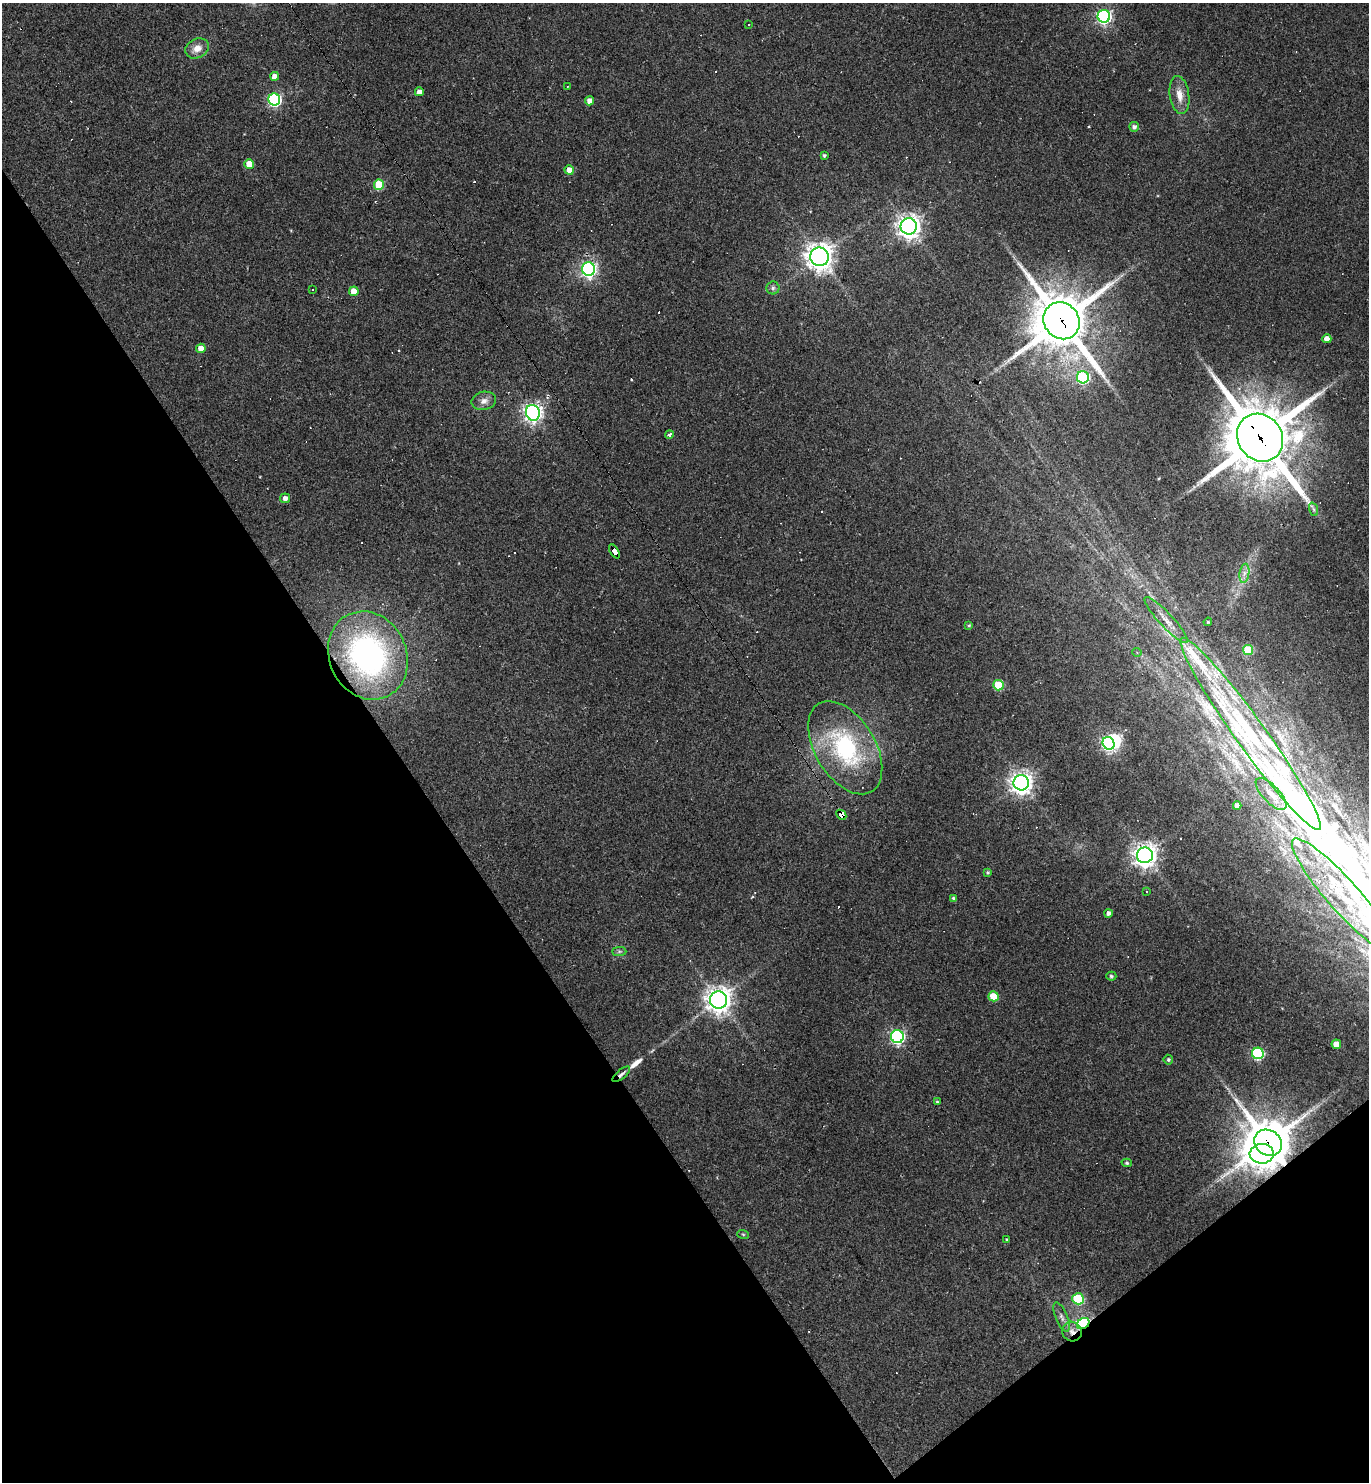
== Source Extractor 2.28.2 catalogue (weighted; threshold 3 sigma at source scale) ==
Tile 14 of 4 x 4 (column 2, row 4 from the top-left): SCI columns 1661-3027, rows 1-1480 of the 5916 x 5921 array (HDU 1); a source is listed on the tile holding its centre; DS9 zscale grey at full resolution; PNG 1371 x 1484 px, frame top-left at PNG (2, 3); each listed source drawn as its Kron ellipse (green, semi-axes under 4 px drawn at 4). Shown black and unused: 34% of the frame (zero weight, under 2 of 3 exposures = <1% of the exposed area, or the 3 px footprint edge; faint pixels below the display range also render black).
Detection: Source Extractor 2.28.2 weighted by HDU 2 'WHT'; one run over the whole footprint, this tile lists its part. Background 0.109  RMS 0.007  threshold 0.0316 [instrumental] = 3 sigma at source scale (4.5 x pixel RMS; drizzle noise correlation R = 1.50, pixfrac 1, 0.05/0.05 arcsec/px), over >= 5 px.
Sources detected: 103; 1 inside a brighter object's white glare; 23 cosmic-ray / hot-pixel residue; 3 long thin detections or spike segments (spike, bleed or trail) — neither listed nor drawn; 5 inside a brighter listed object's ellipse — not listed separately; the other 71 listed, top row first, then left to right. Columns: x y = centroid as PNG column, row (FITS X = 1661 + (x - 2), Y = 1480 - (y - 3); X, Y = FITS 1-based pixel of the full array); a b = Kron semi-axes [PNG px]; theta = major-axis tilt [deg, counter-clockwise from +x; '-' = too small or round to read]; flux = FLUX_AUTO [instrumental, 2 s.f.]
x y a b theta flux
1104 16 6 6 - 180
749 24 3 3 - 1.4
197 48 12 9 27 7.1
275 76 4 4 - 5.4
567 86 2 2 - 0.59
419 92 4 4 - 4.6
1179 95 19 9 -82 8.4
274 100 6 6 - 130
590 101 4 4 - 4.9
1134 127 5 5 - 2.3
824 155 4 3 - 1.2
249 164 5 5 - 13
569 170 4 4 - 7.6
379 185 5 5 - 30
909 226 8 8 - 510
819 257 9 9 - 690
588 269 7 6 - 230
773 288 6 6 - 1.7
312 290 2 2 - 0.6
354 291 5 5 - 10
1062 321 19 17 -51 4200
1327 339 4 4 - 6.4
201 348 5 4 - 8.1
1083 377 6 6 - 77
484 401 12 9 13 4.6
533 413 8 7 - 330
669 435 4 4 - 2.4
1260 438 25 22 -54 5500
285 498 5 5 - 3.4
1313 509 7 4 -70 1.4
614 551 8 4 -57 61
1244 573 10 4 82 2.9
1166 620 31 7 -47 9
1208 622 4 4 - 0.86
969 625 4 3 - 0.84
1248 650 5 5 - 29
1137 652 4 4 - 0.8
368 655 45 38 -64 190
998 685 5 5 - 30
1250 734 118 15 -54 100
1108 743 6 5 - 160
845 748 51 30 -59 82
1021 783 8 7 - 480
1271 794 20 8 -47 9.6
1237 806 4 4 - 4.4
841 815 6 4 -45 130
1145 855 8 8 - 530
988 872 4 4 - 1.1
1146 891 3 3 - 0.91
1344 897 77 16 -48 67
954 899 4 3 - 2.1
1108 913 4 4 - 2.2
619 951 7 4 1 1.4
1111 976 5 4 - 1.3
993 996 5 5 - 18
719 1000 8 8 - 660
897 1036 6 6 - 160
1336 1044 5 4 - 6.7
1258 1053 6 5 - 78
1168 1060 5 4 - 1.2
621 1074 11 4 41 2.5
937 1102 4 4 - 0.91
1268 1143 15 12 -35 2500
1262 1154 12 10 3 660
1127 1163 5 4 - 1.1
743 1234 6 3 -19 0.87
1007 1240 3 3 - 0.78
1078 1299 6 5 - 54
1062 1317 16 6 -67 3.5
1083 1323 7 5 35 160
1072 1331 10 9 - 5.2
Overlapping masked pixels (flux is a lower limit): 9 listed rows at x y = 1062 321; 1260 438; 614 551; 368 655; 841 815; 621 1074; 1268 1143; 1083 1323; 1072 1331